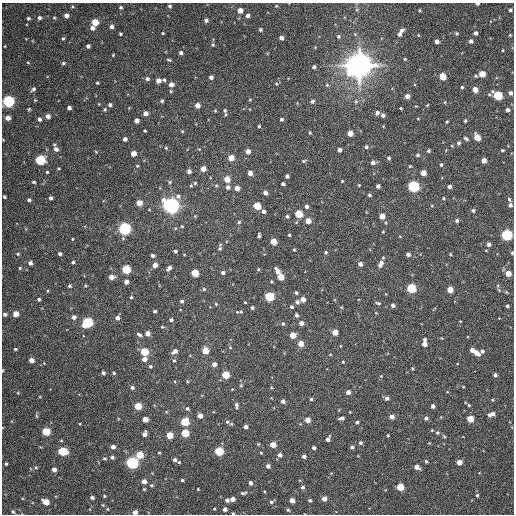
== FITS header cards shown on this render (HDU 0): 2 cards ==
NAXIS1  =                  512 / Axis length
NAXIS2  =                  512 / Axis length

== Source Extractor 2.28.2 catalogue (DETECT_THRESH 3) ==
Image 512 x 512 px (HDU 0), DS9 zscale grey, 1 PNG px = 1 image px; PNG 516 x 516 px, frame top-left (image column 1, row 512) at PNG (2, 3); no overlay
Background 128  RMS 11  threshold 34.5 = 3 sigma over >= 5 px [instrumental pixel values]
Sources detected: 349; all 349 listed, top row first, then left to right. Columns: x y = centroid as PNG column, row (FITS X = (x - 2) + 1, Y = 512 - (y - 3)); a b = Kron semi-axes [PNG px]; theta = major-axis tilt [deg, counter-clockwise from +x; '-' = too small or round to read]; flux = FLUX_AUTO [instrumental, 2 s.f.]
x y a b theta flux
477 4 4 3 - 1.3e+03
72 6 4 4 - 8.4e+02
170 6 4 4 - 1.4e+03
276 6 4 3 - 7.0e+02
121 7 4 3 - 1.2e+03
240 10 4 4 - 7.2e+03
420 10 5 3 - 7.8e+02
510 10 4 3 - 1.4e+03
66 15 4 4 - 3.6e+03
248 15 5 4 - 2.5e+03
28 18 4 3 - 1.3e+03
39 18 4 4 - 1.7e+03
54 18 4 3 - 8.2e+02
206 20 4 4 - 2.4e+03
95 22 5 5 - 1.3e+04
112 26 4 4 - 2.5e+03
92 28 5 5 - 3.3e+03
260 30 4 3 - 1.3e+03
401 30 6 4 35 2.4e+03
163 33 3 2 - 7.3e+02
456 33 5 4 - 1.2e+03
476 33 4 4 - 2.4e+03
120 34 3 3 - 9.9e+02
355 34 4 4 - 9.4e+02
399 34 5 5 - 2.1e+03
418 35 4 3 - 5.4e+02
510 35 4 4 - 7.8e+02
338 36 6 5 - 1.4e+03
63 38 4 4 - 9.7e+02
281 38 4 4 - 3.0e+03
437 41 4 4 - 3.0e+03
471 41 4 4 - 2.5e+03
213 45 5 5 - 1.1e+03
5 46 3 2 - 5.0e+02
88 46 4 4 - 2.4e+03
315 47 4 3 - 5.8e+02
503 50 3 2 - 5.9e+02
181 53 4 4 - 1.9e+03
113 55 4 3 - 6.3e+02
405 59 4 3 - 8.1e+02
169 60 7 4 -14 1.1e+03
28 63 5 3 - 6.2e+02
63 63 5 4 - 1.2e+03
359 65 8 8 - 1.5e+06
314 67 4 4 - 1.9e+03
482 74 5 4 - 1.1e+04
476 76 4 4 - 1.0e+03
211 77 4 4 - 2.6e+03
443 77 5 4 - 1.4e+04
147 79 6 5 - 2.0e+03
164 80 5 4 - 1.1e+03
158 81 5 4 - 4.5e+03
97 83 3 2 - 8.6e+02
171 84 6 5 - 4.6e+03
276 84 5 3 - 7.5e+02
327 85 5 5 - 1.0e+03
462 87 4 4 - 9.6e+02
33 89 6 4 45 1.7e+03
475 90 4 4 - 6.4e+03
510 93 4 4 - 2.6e+03
407 96 4 4 - 4.3e+03
498 96 6 5 - 4.0e+04
250 100 4 3 - 5.3e+02
8 101 5 5 - 1.1e+05
162 101 4 4 - 1.3e+03
312 101 6 4 32 1.7e+03
356 101 6 5 - 1.3e+03
445 102 4 3 - 6.4e+02
99 104 4 3 - 5.5e+02
110 105 4 4 - 1.9e+03
197 105 4 4 - 5.2e+03
427 105 4 3 - 5.6e+02
69 108 4 4 - 2.7e+03
401 108 3 2 - 6.7e+02
29 109 5 3 - 8.0e+02
105 109 5 5 - 1.2e+03
225 110 6 5 - 1.5e+03
507 110 4 4 - 2.4e+03
215 111 4 4 - 7.2e+02
145 113 5 4 - 4.1e+03
377 113 5 5 - 2.4e+03
383 115 5 4 - 2.2e+03
48 116 4 4 - 3.7e+03
8 118 4 4 - 4.9e+03
39 119 4 4 - 2.2e+03
281 119 3 3 - 1.4e+03
418 119 4 2 - 5.2e+02
137 121 4 4 - 4.1e+03
465 121 3 3 - 1.0e+03
447 122 3 3 - 8.0e+02
259 126 3 3 - 8.6e+02
145 131 3 3 - 8.2e+02
182 131 5 4 - 7.2e+02
310 133 4 3 - 9.0e+02
350 133 4 4 - 7.4e+03
477 137 5 4 - 1.2e+04
125 139 4 4 - 2.4e+03
466 139 6 3 -33 1.4e+03
459 143 5 4 - 1.4e+03
366 147 5 4 - 1.4e+03
166 148 5 4 - 8.6e+02
56 149 6 5 - 3.8e+03
339 150 4 4 - 3.0e+03
502 150 4 3 - 8.9e+02
248 151 4 4 - 4.2e+03
428 151 4 4 - 1.1e+03
96 152 5 4 - 7.3e+02
133 153 4 4 - 6.6e+03
418 155 4 4 - 1.4e+03
231 158 4 4 - 8.6e+03
389 158 4 4 - 1.2e+03
40 160 5 5 - 6.3e+04
484 160 4 4 - 5.8e+03
304 161 5 4 - 9.9e+02
373 162 4 4 - 2.6e+03
441 164 3 3 - 1.1e+03
137 166 4 4 - 7.4e+02
410 166 3 3 - 7.4e+02
203 169 4 4 - 5.3e+03
189 171 4 4 - 2.9e+03
47 172 3 3 - 8.6e+02
250 173 4 4 - 4.3e+03
423 173 4 4 - 7.1e+03
287 176 4 4 - 2.1e+03
227 179 5 4 - 1.0e+04
342 181 3 3 - 6.6e+02
34 182 4 3 - 1.1e+03
170 182 5 4 - 1.1e+03
195 183 5 5 - 1.2e+03
283 184 4 3 - 1.6e+03
359 185 3 3 - 6.3e+02
378 186 4 4 - 2.5e+03
413 186 5 5 - 9.6e+04
449 186 4 3 - 2.4e+03
228 187 5 4 - 2.5e+03
237 188 4 4 - 5.1e+03
265 193 4 4 - 3.0e+03
369 195 4 4 - 1.4e+03
178 196 7 7 - 2.4e+03
4 197 3 3 - 1.1e+03
50 198 4 3 - 1.9e+03
443 198 4 4 - 8.5e+02
509 199 6 4 -72 1.4e+03
29 200 4 4 - 1.7e+03
139 203 5 4 - 8.5e+03
510 205 4 4 - 2.0e+03
171 206 6 6 - 4.1e+05
257 206 5 5 - 1.7e+04
306 206 4 4 - 2.3e+03
473 210 5 4 - 1.2e+03
263 211 4 3 - 2.3e+03
299 214 5 5 - 2.3e+04
195 216 4 4 - 7.6e+02
287 216 4 3 - 1.6e+03
382 216 4 4 - 7.3e+03
457 220 4 4 - 1.7e+03
308 221 5 4 - 7.4e+03
239 222 4 4 - 9.9e+02
182 226 4 3 - 7.1e+02
124 229 5 5 - 1.3e+05
383 232 4 3 - 5.7e+02
259 235 4 3 - 1.5e+03
289 235 3 3 - 9.9e+02
507 235 5 5 - 8.9e+04
72 239 4 2 - 6.0e+02
274 242 5 4 - 1.1e+04
489 244 5 4 - 2.4e+03
220 248 6 5 - 1.5e+03
294 250 4 3 - 8.1e+02
175 251 3 3 - 1.3e+03
326 252 4 3 - 1.0e+03
512 253 4 3 - 9.4e+02
18 254 5 4 - 9.8e+02
60 254 4 3 - 1.8e+03
408 254 4 4 - 2.4e+03
450 254 3 3 - 7.5e+02
152 255 4 4 - 1.8e+03
73 262 4 3 - 1.2e+03
30 263 4 4 - 2.6e+03
360 264 4 4 - 3.1e+03
381 264 8 5 61 4.3e+03
155 265 4 4 - 5.5e+03
20 268 4 4 - 9.5e+02
169 268 5 4 - 2.9e+03
126 269 5 5 - 3.6e+04
258 269 5 4 - 8.2e+02
223 272 4 4 - 2.0e+03
278 272 8 5 -59 5.5e+03
195 273 5 5 - 1.7e+04
508 273 5 4 - 7.2e+03
111 277 5 4 - 5.6e+03
281 277 5 4 - 1.1e+04
126 282 4 4 - 3.6e+03
271 282 3 3 - 7.9e+02
69 286 5 4 - 1.4e+03
411 288 5 5 - 4.3e+04
204 289 5 5 - 1.0e+03
450 289 4 4 - 1.1e+04
499 290 5 4 - 8.3e+02
47 291 5 3 - 7.3e+02
506 292 4 3 - 7.7e+02
296 293 4 4 - 1.3e+03
269 296 5 5 - 4.5e+04
131 297 3 3 - 9.8e+02
39 299 4 4 - 1.4e+03
303 299 4 4 - 5.0e+03
181 301 4 4 - 1.7e+03
245 302 3 3 - 6.5e+02
297 302 5 5 - 2.0e+03
378 303 7 4 -15 1.3e+03
216 304 5 4 - 8.0e+02
393 305 4 4 - 2.0e+03
507 306 3 3 - 1.3e+03
252 307 4 4 - 1.3e+03
292 307 4 3 - 1.3e+03
341 307 5 3 - 6.8e+02
155 311 3 3 - 1.3e+03
241 312 6 5 - 1.1e+03
5 314 4 4 - 1.9e+03
16 314 4 4 - 7.6e+03
296 315 4 4 - 1.6e+03
74 317 5 5 - 3.1e+03
117 318 5 5 - 2.8e+03
171 320 4 4 - 1.3e+03
460 321 3 2 - 5.1e+02
87 322 6 5 - 6.8e+04
301 323 5 4 - 3.1e+03
283 324 5 4 - 1.2e+03
162 327 4 3 - 6.5e+02
335 332 4 4 - 7.8e+03
147 333 4 4 - 4.7e+03
139 334 7 4 -32 1.7e+03
293 335 5 4 - 8.9e+03
424 339 4 3 - 1.5e+03
301 344 5 4 - 8.0e+03
424 344 5 4 - 4.7e+03
230 347 4 4 - 8.2e+02
15 349 4 3 - 1.0e+03
205 350 5 4 - 1.2e+04
472 350 4 4 - 3.5e+03
175 351 7 4 36 3.4e+03
482 351 4 4 - 1.6e+03
144 352 5 5 - 2.4e+04
476 353 7 5 -36 5.5e+03
144 359 4 4 - 4.1e+03
31 360 4 4 - 4.4e+03
174 360 4 4 - 8.6e+02
343 362 4 4 - 6.8e+02
214 364 4 4 - 3.4e+03
457 364 4 2 - 4.6e+02
150 366 5 4 - 1.2e+03
412 368 4 3 - 6.6e+02
2 370 4 2 - 6.5e+02
103 373 4 4 - 1.8e+03
114 373 4 4 - 1.1e+03
226 375 5 5 - 2.0e+04
495 375 4 3 - 2.0e+03
381 376 4 4 - 6.4e+02
187 381 5 3 - 7.1e+02
241 385 4 4 - 7.9e+02
132 387 5 4 - 1.9e+03
271 387 4 3 - 7.1e+02
348 392 4 4 - 3.6e+03
18 393 5 4 - 6.9e+02
387 398 4 4 - 2.6e+03
311 399 4 3 - 1.2e+03
492 400 4 3 - 6.6e+02
283 401 4 4 - 2.4e+03
236 405 6 4 -87 2.0e+03
469 405 4 4 - 8.9e+02
138 406 5 4 - 1.6e+04
433 406 4 4 - 2.3e+03
187 408 6 4 -41 1.4e+03
350 412 3 3 - 5.0e+02
493 414 5 4 - 2.4e+03
489 415 5 4 - 1.5e+03
37 416 6 4 -70 8.8e+02
200 416 4 4 - 4.8e+03
392 417 4 4 - 4.3e+03
342 418 5 4 - 2.7e+03
426 418 5 5 - 1.9e+03
145 419 4 4 - 7.3e+03
470 419 5 4 - 1.2e+04
307 420 4 4 - 5.9e+03
185 422 5 5 - 3.1e+04
227 422 5 5 - 1.3e+03
357 422 4 3 - 1.3e+03
231 424 5 4 - 1.0e+03
246 427 4 4 - 2.9e+03
46 431 5 5 - 2.6e+04
185 433 5 5 - 1.9e+04
437 433 5 5 - 1.3e+03
144 434 5 4 - 3.7e+03
170 435 5 4 - 1.2e+04
388 435 3 3 - 7.8e+02
444 436 5 4 - 9.3e+02
328 439 5 4 - 2.9e+03
360 443 5 5 - 1.5e+03
429 443 4 3 - 5.7e+02
258 444 4 3 - 7.0e+02
273 445 4 4 - 9.0e+03
113 447 5 4 - 3.1e+03
352 447 4 4 - 1.9e+03
314 448 4 3 - 1.8e+03
62 451 6 5 - 3.3e+04
219 451 5 5 - 3.3e+04
261 452 3 2 - 7.3e+02
159 453 4 2 - 6.2e+02
139 455 5 5 - 1.8e+04
279 455 5 5 - 2.4e+03
304 456 4 3 - 2.3e+03
112 457 5 4 - 1.7e+03
104 458 5 4 - 1.0e+03
174 460 4 3 - 1.7e+03
426 461 4 3 - 1.0e+03
179 462 5 4 - 9.1e+02
459 462 4 4 - 5.2e+03
132 463 5 5 - 1.2e+05
6 464 3 3 - 9.4e+02
268 466 4 4 - 2.6e+03
417 467 5 4 - 4.1e+03
36 468 5 3 - 7.7e+02
54 470 4 4 - 3.6e+03
182 480 3 3 - 1.1e+03
144 481 5 4 - 4.7e+03
250 483 4 3 - 2.2e+03
151 485 5 4 - 9.3e+02
302 487 4 4 - 1.8e+03
400 487 5 4 - 1.7e+04
144 489 3 3 - 7.6e+02
198 489 3 2 - 6.2e+02
243 493 8 4 10 1.6e+03
477 495 5 4 - 9.9e+02
104 496 4 3 - 8.5e+02
92 498 4 3 - 1.7e+03
232 499 4 4 - 3.6e+03
324 499 4 4 - 4.4e+03
227 500 4 4 - 2.2e+03
292 500 4 4 - 5.7e+03
310 500 3 3 - 1.2e+03
46 502 5 4 - 9.9e+03
271 502 6 4 25 1.5e+03
103 505 5 3 - 7.0e+02
107 509 5 3 - 6.7e+02
225 509 4 4 - 2.4e+03
288 510 4 4 - 1.1e+03
13 512 5 4 - 9.9e+02
135 512 4 4 - 3.7e+03
233 513 3 3 - 7.2e+02
At the frame edge (FLAGS 8, measured only in part): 6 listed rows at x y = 477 4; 8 101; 512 253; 2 370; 135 512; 233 513